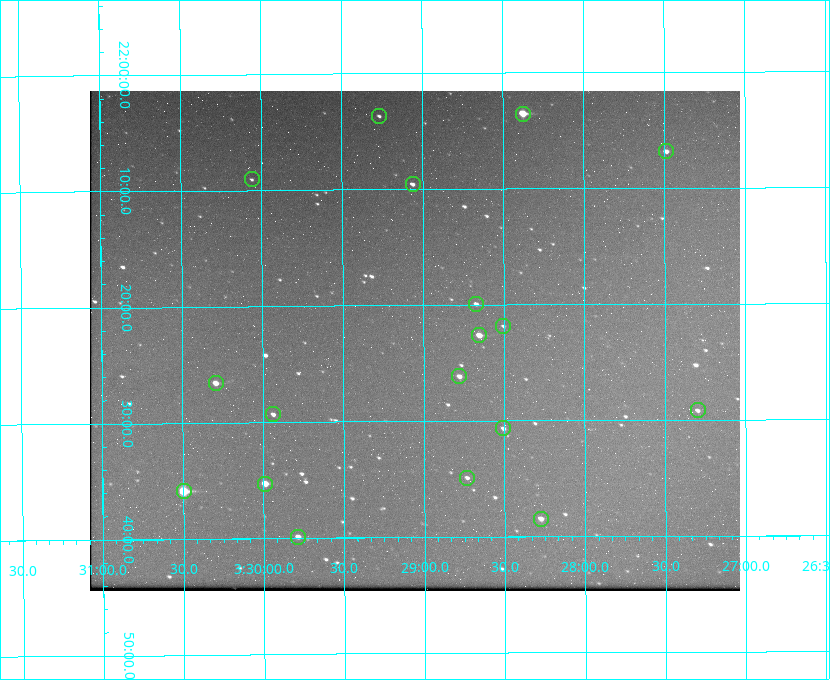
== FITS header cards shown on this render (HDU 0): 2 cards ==
NAXIS1  =                  650 / Width of table row in bytes
NAXIS2  =                  500 / Number of rows in table

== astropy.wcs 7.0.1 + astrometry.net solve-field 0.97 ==
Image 650 x 500 px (HDU 0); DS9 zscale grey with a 90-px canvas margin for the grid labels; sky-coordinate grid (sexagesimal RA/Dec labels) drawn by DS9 from the SOLVED WCS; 18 Tycho-2 reference stars matched to detected sources circled (green)
Header WCS: none
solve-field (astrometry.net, Tycho-2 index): SOLVED blind (the file carries no WCS)
Solved WCS: RA---TAN-SIP/DEC--TAN-SIP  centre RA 03:29:03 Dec +22:23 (52.26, +22.38 deg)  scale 5.17 arcsec/px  FOV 56.0' x 43.1'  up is -180 deg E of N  parity flipped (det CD > 0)
(file carries no celestial WCS; the grid is the blind solution)
Tycho-2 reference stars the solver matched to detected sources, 18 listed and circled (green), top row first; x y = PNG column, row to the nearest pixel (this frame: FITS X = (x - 90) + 1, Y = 500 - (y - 91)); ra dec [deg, ICRS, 3 dp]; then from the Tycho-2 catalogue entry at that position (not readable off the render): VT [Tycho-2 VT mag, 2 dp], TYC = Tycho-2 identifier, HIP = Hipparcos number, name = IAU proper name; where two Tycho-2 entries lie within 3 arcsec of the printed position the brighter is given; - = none
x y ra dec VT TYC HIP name
523 114 52.094 +22.059 8.73 1246-565-1 16174 -
379 116 52.316 +22.062 11.63 1246-490-1 - -
666 151 51.872 +22.114 10.68 1245-1095-1 - -
252 179 52.515 +22.151 11.55 1246-639-1 - -
413 184 52.265 +22.160 11.20 1246-515-1 - -
476 304 52.168 +22.332 11.56 1246-558-1 - -
503 326 52.126 +22.364 12.17 1246-628-1 - -
479 335 52.163 +22.377 10.31 1246-508-1 - -
459 376 52.194 +22.436 11.10 1246-758-1 - -
216 383 52.573 +22.443 9.90 1246-338-1 - -
698 410 51.824 +22.487 11.65 1245-1005-1 - -
273 414 52.484 +22.489 11.63 1246-473-1 - -
503 428 52.126 +22.511 11.81 1797-918-1 - -
467 478 52.183 +22.582 11.55 1797-1044-1 - -
265 484 52.497 +22.588 9.77 1798-224-1 - -
184 491 52.624 +22.598 10.47 1798-308-1 - -
541 519 52.069 +22.641 10.36 1797-946-1 - -
298 537 52.446 +22.665 11.05 1798-126-1 - -